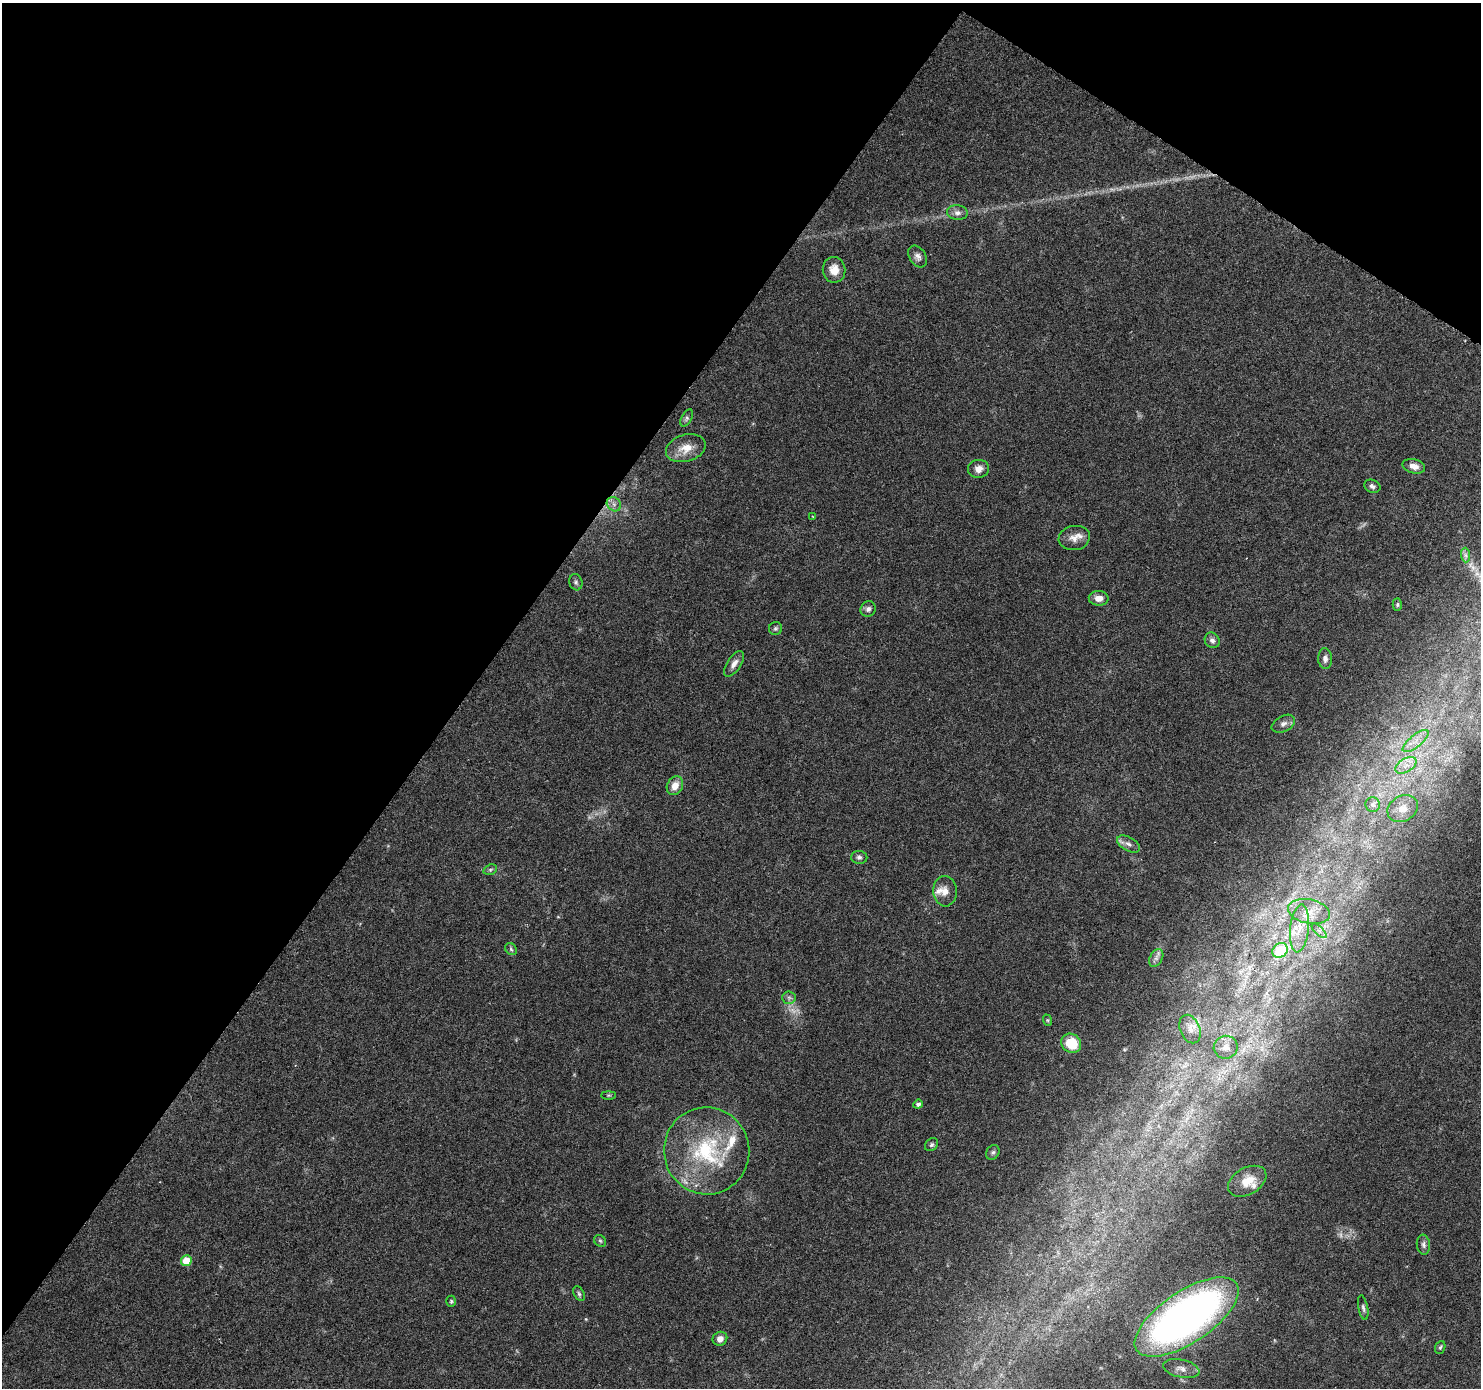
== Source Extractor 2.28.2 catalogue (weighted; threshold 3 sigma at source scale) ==
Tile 2 of 4 x 4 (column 2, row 1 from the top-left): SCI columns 1495-2973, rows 4418-5803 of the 5937 x 5994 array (HDU 1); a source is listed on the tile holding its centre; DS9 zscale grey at full resolution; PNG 1483 x 1390 px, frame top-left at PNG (2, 3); each listed source drawn as its Kron ellipse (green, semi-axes under 4 px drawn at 4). Shown black and unused: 36% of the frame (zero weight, under 3 of 6 exposures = <1% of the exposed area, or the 3 px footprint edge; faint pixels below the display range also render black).
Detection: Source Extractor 2.28.2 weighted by HDU 2 'WHT'; one run over the whole footprint, this tile lists its part. Background 0.0521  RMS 0.0025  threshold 0.0104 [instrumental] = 3 sigma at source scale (4.09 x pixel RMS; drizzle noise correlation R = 1.36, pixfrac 0.8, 0.0396/0.0396 arcsec/px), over >= 5 px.
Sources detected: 64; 2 too faint to see at this stretch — neither listed nor drawn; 5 inside a brighter listed object's ellipse — not listed separately; the other 57 listed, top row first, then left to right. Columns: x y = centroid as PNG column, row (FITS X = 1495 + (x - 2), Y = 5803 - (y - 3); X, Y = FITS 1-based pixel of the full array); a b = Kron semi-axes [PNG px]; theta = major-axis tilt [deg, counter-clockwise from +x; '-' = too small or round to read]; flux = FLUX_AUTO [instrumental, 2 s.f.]
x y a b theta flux
957 213 10 7 -5 1.2
918 257 12 8 -57 1.1
834 270 13 11 -80 2.9
687 418 9 5 62 0.58
686 448 20 13 16 3.8
1414 466 11 7 -14 1.8
978 469 10 9 - 1.6
1372 486 8 6 -22 0.75
614 504 8 6 -46 0.86
813 517 4 4 - 0.23
1074 538 16 12 10 2.2
1466 555 7 4 -89 0.59
576 582 8 6 -74 0.58
1099 598 10 7 -3 1.9
1397 605 6 4 89 0.39
868 609 8 7 - 0.82
775 628 6 6 - 0.48
1212 640 8 7 - 0.89
1325 659 10 7 -88 1.1
734 664 15 7 57 1.4
1283 724 12 7 27 1.2
1416 741 16 6 39 2.1
1406 765 11 6 31 1.9
675 786 10 7 63 2.4
1373 804 7 7 - 0.93
1403 809 16 12 30 3.1
1128 844 12 7 -30 1.2
859 857 8 6 -2 0.68
490 870 7 5 17 0.43
945 891 15 12 -85 2.2
1309 911 21 12 -12 4.3
1299 928 24 9 84 4.5
1319 931 9 3 -44 0.66
511 949 6 5 - 0.46
1280 950 8 7 - 11
1156 958 9 6 60 0.81
789 998 6 6 - 0.65
1047 1020 6 4 -71 0.31
1190 1029 15 10 -67 2.4
1071 1043 10 9 - 6.5
1226 1047 12 11 - 1.9
608 1095 7 4 0 0.31
918 1104 5 4 - 0.76
931 1145 7 5 45 0.57
707 1151 43 42 - 24
993 1152 8 6 55 0.59
1247 1181 21 13 30 4.1
600 1241 6 5 - 0.41
1423 1245 10 6 -84 0.8
186 1261 5 5 - 4.9
579 1294 8 5 -63 0.44
451 1301 5 4 - 0.33
1363 1308 12 4 -79 0.68
1187 1317 60 25 34 120
720 1339 7 7 - 1.4
1440 1347 6 5 - 0.4
1181 1369 18 9 -12 1.9